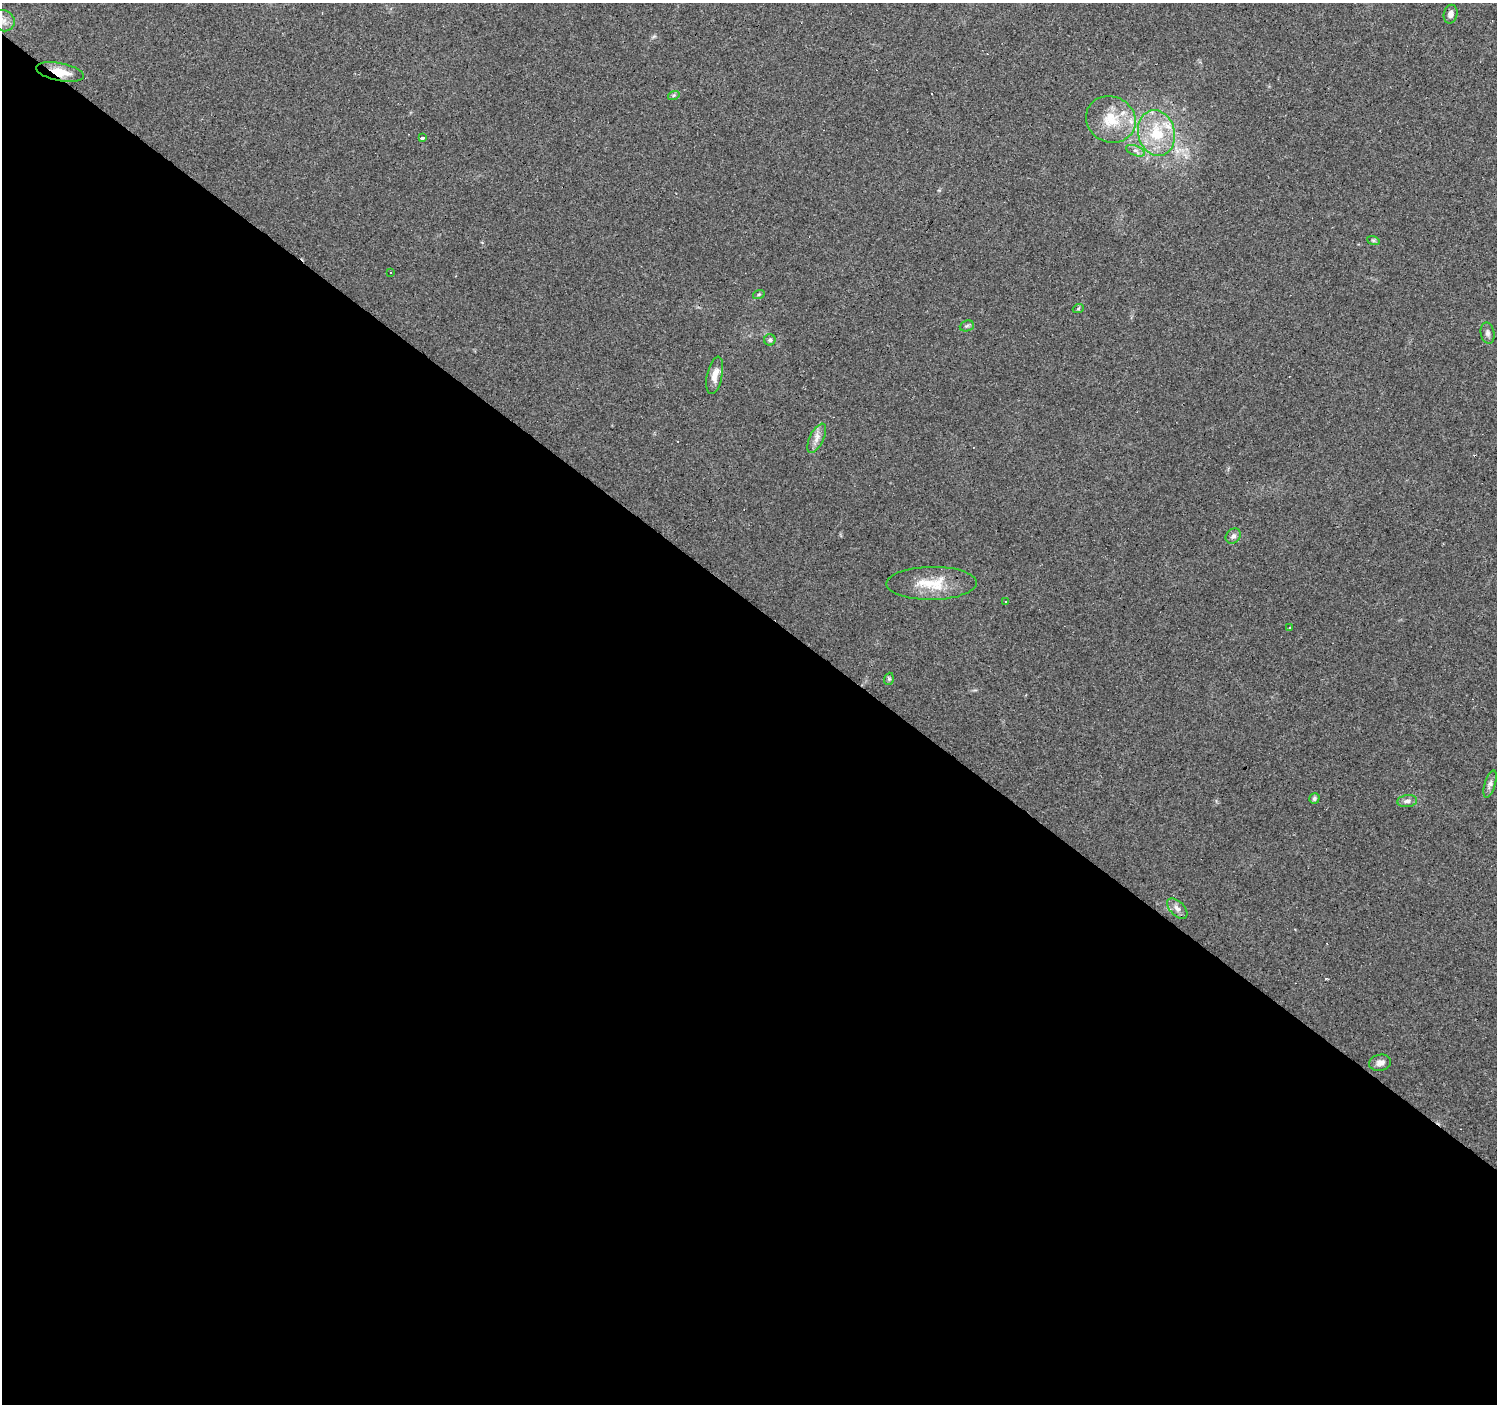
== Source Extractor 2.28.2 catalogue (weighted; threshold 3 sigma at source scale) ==
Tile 14 of 4 x 4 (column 2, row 4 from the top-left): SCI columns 1497-2991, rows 171-1572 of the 5985 x 6014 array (HDU 1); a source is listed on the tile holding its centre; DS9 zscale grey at full resolution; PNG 1499 x 1406 px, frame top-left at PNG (2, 3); each listed source drawn as its Kron ellipse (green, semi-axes under 4 px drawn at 4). Shown black and unused: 57% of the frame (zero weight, under 3 of 4 exposures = <1% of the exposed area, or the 3 px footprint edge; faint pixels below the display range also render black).
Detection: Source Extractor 2.28.2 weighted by HDU 2 'WHT'; one run over the whole footprint, this tile lists its part. Background 0.0442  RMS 0.0037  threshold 0.0168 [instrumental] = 3 sigma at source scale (4.5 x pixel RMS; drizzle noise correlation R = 1.50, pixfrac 1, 0.0396/0.0396 arcsec/px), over >= 5 px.
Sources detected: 40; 10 cosmic-ray / hot-pixel residue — neither listed nor drawn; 3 inside a brighter listed object's ellipse — not listed separately; the other 27 listed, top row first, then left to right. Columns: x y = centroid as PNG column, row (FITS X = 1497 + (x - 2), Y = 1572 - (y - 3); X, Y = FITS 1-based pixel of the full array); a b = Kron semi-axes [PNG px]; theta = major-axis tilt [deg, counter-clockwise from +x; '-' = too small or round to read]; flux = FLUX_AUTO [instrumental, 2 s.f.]
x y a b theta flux
1451 14 9 6 77 1.9
3 21 11 10 - 2.5
60 72 24 9 -11 6.8
674 95 6 4 18 0.57
1111 119 25 23 -25 12
1156 133 23 18 -75 15
423 137 3 3 - 4.6
1135 151 10 5 -22 1.2
1373 240 6 4 -19 0.6
391 273 3 3 - 0.65
759 294 6 3 19 0.47
1078 309 5 3 - 0.37
967 326 7 5 21 0.7
1488 333 11 7 -79 1.3
770 340 5 5 - 0.79
715 375 19 7 78 3.6
817 438 16 7 64 2.6
1233 536 8 6 43 1.4
932 583 45 16 1 11
1005 601 3 3 - 0.99
1289 627 3 3 - 1.2
889 679 6 4 70 0.55
1490 784 14 5 73 1.5
1314 798 5 5 - 0.8
1407 801 10 6 7 1.4
1177 909 12 7 -45 2
1380 1063 11 8 12 2
Overlapping masked pixels (flux is a lower limit): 1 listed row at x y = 60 72
Isophote crosses this tile's border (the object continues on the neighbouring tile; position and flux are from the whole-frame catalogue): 1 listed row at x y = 3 21